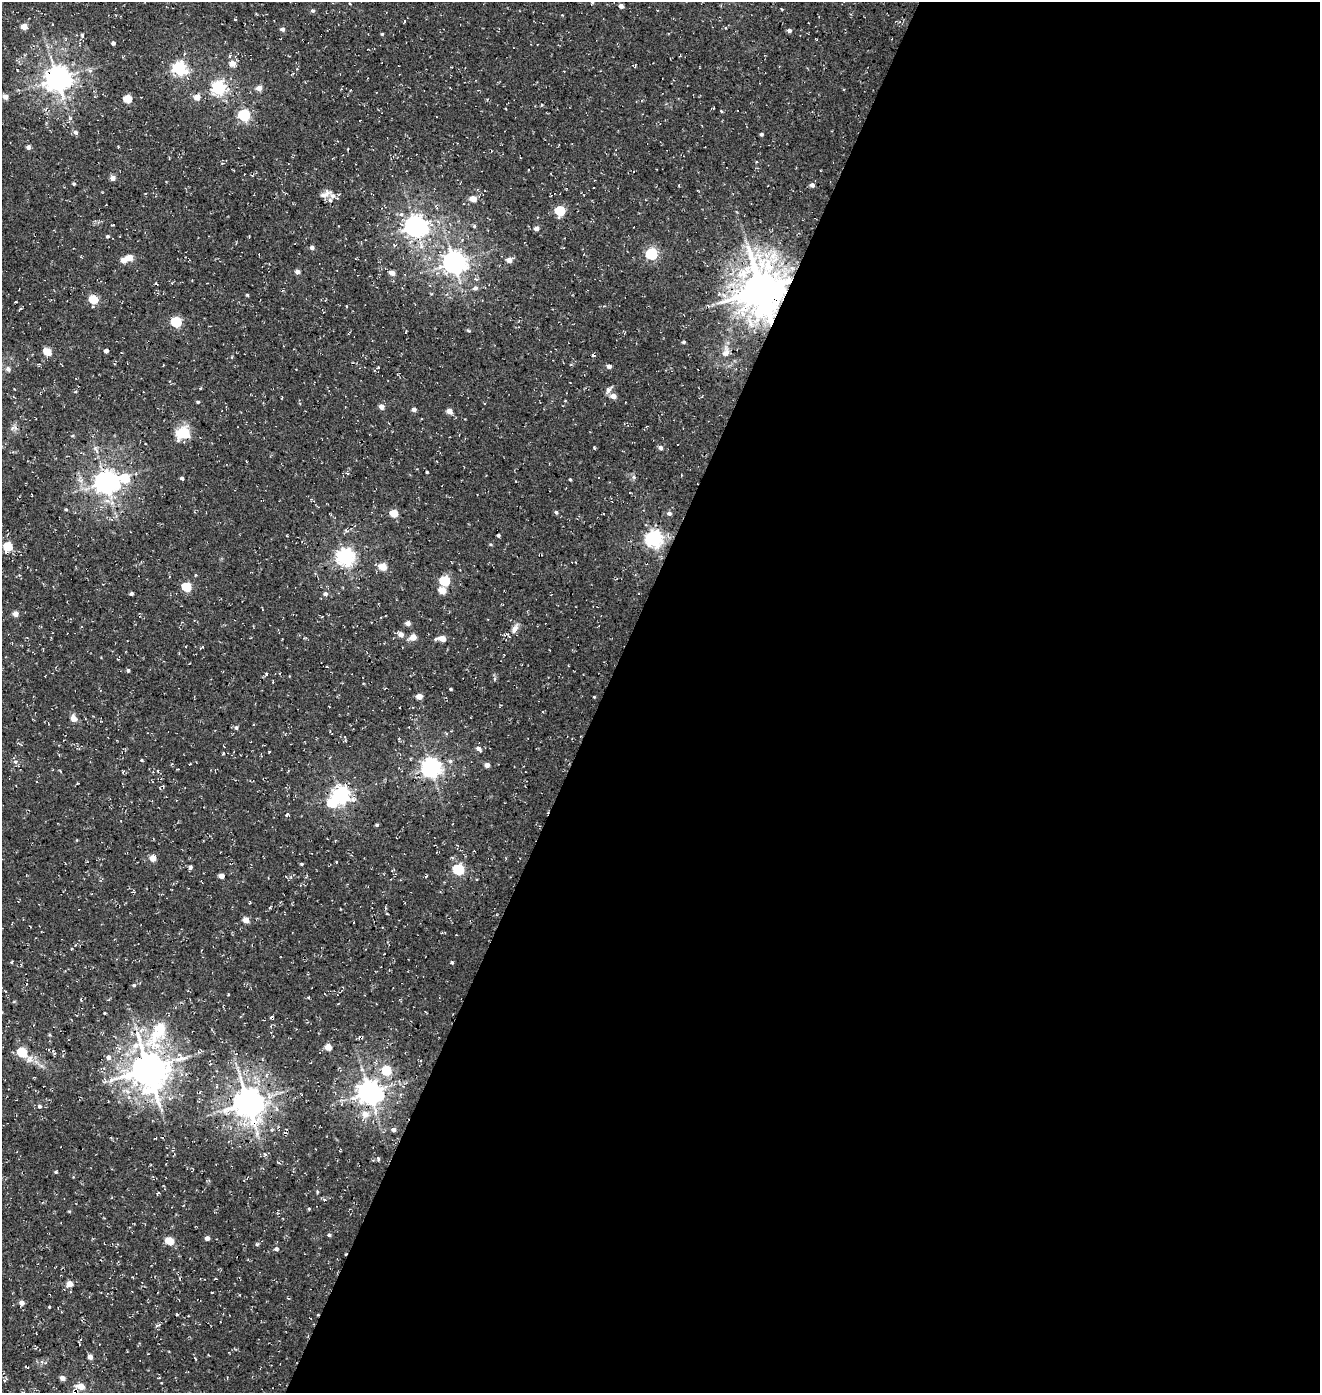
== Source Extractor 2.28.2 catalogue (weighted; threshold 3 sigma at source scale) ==
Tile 12 of 4 x 4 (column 4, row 3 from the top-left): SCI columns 4285-5602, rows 1512-2902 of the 5867 x 5812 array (HDU 1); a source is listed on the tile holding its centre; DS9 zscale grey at full resolution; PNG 1322 x 1395 px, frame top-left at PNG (2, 2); no overlay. Shown black and unused: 54% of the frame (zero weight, under 3 of 4 exposures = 8% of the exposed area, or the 3 px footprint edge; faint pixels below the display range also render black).
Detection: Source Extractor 2.28.2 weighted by HDU 2 'WHT'; one run over the whole footprint, this tile lists its part. Background 0.00286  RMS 0.0023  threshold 0.0102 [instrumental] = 3 sigma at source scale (4.5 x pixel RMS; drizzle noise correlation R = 1.50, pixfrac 1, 0.0396/0.0396 arcsec/px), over >= 5 px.
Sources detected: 162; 2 inside a brighter object's white glare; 2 cosmic-ray / hot-pixel residue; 1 long thin detection or spike segment (spike, bleed or trail) — not listed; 2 inside a brighter listed object's ellipse — not listed separately; the other 155 listed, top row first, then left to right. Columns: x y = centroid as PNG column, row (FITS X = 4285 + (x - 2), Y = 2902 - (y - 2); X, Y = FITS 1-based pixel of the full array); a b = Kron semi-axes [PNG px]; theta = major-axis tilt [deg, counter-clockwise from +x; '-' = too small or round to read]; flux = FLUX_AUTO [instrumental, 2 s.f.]
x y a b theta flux
350 4 3 2 - 0.17
621 6 4 4 - 1.1
313 11 5 5 - 0.44
235 19 4 3 - 0.17
405 21 4 2 - 0.22
24 27 4 4 - 3
282 29 5 4 - 0.76
789 30 5 4 - 0.63
382 34 3 3 - 0.26
82 35 5 4 - 0.36
113 43 4 4 - 0.68
230 55 5 4 - 0.29
232 63 5 5 - 2.2
179 68 6 5 - 43
90 70 6 6 - 0.55
57 79 8 8 - 250
219 87 6 6 - 47
259 88 5 4 - 1.9
5 97 5 4 - 1.7
197 97 5 5 - 2.2
127 99 5 5 - 6.9
542 105 4 3 - 0.3
721 111 4 3 - 0.22
244 115 6 5 - 26
70 118 6 4 2 0.37
75 132 5 5 - 0.64
761 134 3 3 - 0.42
28 147 4 4 - 0.99
113 178 5 4 - 1.4
74 184 4 3 - 0.29
812 185 4 4 - 0.87
325 194 18 6 21 1.3
473 199 5 4 - 2.7
330 200 5 5 - 0.49
560 211 5 5 - 14
415 226 7 7 - 160
474 226 5 3 - 0.35
536 228 5 4 - 1.1
108 236 4 3 - 0.31
312 247 4 4 - 0.79
652 254 6 5 - 25
130 258 5 4 - 3.4
124 260 5 4 - 2.3
509 260 5 5 - 1.6
454 262 8 7 - 190
298 272 4 4 - 1.1
392 273 4 4 - 2
476 279 6 4 -31 0.33
475 288 5 5 - 0.74
761 289 13 12 - 840
247 295 4 3 - 0.24
93 299 5 5 - 9.8
176 322 5 5 - 19
468 331 6 3 -36 0.28
683 342 4 4 - 0.39
106 351 4 4 - 0.89
47 352 5 5 - 5.4
725 352 14 8 73 1.6
593 355 4 3 - 0.35
232 357 3 3 - 0.27
609 366 5 4 - 0.8
378 367 4 2 - 0.19
8 369 6 6 - 0.76
608 390 10 6 51 0.81
75 392 4 3 - 0.23
613 396 5 4 - 2
198 402 4 3 - 0.34
381 407 5 4 - 1.5
414 409 4 4 - 0.91
449 411 5 4 - 2
14 428 10 6 11 0.73
181 433 14 12 86 4.6
660 448 5 4 - 0.79
427 472 3 3 - 0.24
347 473 4 3 - 0.23
633 477 6 4 -69 0.4
125 478 7 6 - 8.6
182 478 3 3 - 0.56
570 480 3 3 - 0.28
106 482 7 7 - 200
66 509 4 4 - 0.23
556 512 4 4 - 0.44
394 513 5 4 - 5.5
669 513 5 5 - 0.69
498 535 3 3 - 0.44
654 538 7 6 - 80
8 546 6 5 - 8.2
345 556 7 6 - 79
383 567 5 4 - 5.1
445 581 5 5 - 13
186 587 5 5 - 11
442 590 5 5 - 4
131 593 4 3 - 0.45
325 594 5 5 - 0.7
15 614 5 4 - 1.6
408 623 4 4 - 1.3
515 629 14 8 55 1.4
401 634 5 5 - 1.5
413 637 8 6 16 1.6
442 638 5 4 - 3.2
186 646 3 2 - 0.17
128 670 4 3 - 0.49
266 674 4 3 - 0.25
451 689 3 3 - 0.25
419 696 4 4 - 2.4
594 697 3 3 - 0.19
73 718 8 7 - 1.2
236 728 5 4 - 0.44
478 749 6 5 - 0.99
223 754 3 3 - 0.24
142 760 4 3 - 0.28
450 761 6 5 - 0.48
15 762 7 7 - 0.6
487 765 4 4 - 1.2
431 767 7 6 - 110
340 794 7 6 - 85
288 814 5 4 - 0.33
377 825 3 3 - 0.33
153 858 4 4 - 3.1
336 862 3 2 - 0.19
301 864 3 3 - 0.3
190 867 5 4 - 0.5
458 869 6 5 - 20
221 876 4 4 - 1.7
246 920 5 4 - 2.6
452 962 4 3 - 0.34
134 985 5 4 - 0.31
308 997 3 3 - 0.25
81 999 4 3 - 0.2
159 1030 31 13 57 9.1
328 1047 5 4 - 2.9
22 1052 5 5 - 11
108 1057 7 6 - 0.89
148 1069 11 10 - 570
386 1071 5 5 - 8.8
369 1092 8 7 - 220
248 1102 9 8 - 390
39 1106 5 4 - 0.48
365 1114 7 7 - 2
393 1129 5 4 - 0.65
378 1159 6 3 -84 0.29
56 1172 4 3 - 0.27
317 1192 5 3 - 0.22
309 1209 3 3 - 0.25
329 1235 5 4 - 0.41
207 1238 4 4 - 1.1
170 1241 5 5 - 6
257 1244 4 4 - 0.35
276 1249 5 4 - 0.62
70 1284 4 4 - 2.6
22 1303 5 5 - 1.2
49 1307 4 3 - 0.19
90 1357 4 4 - 1.3
62 1378 5 4 - 1.2
81 1386 6 5 - 3.2
Overlapping masked pixels (flux is a lower limit): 4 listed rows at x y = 57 79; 761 289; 148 1069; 248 1102